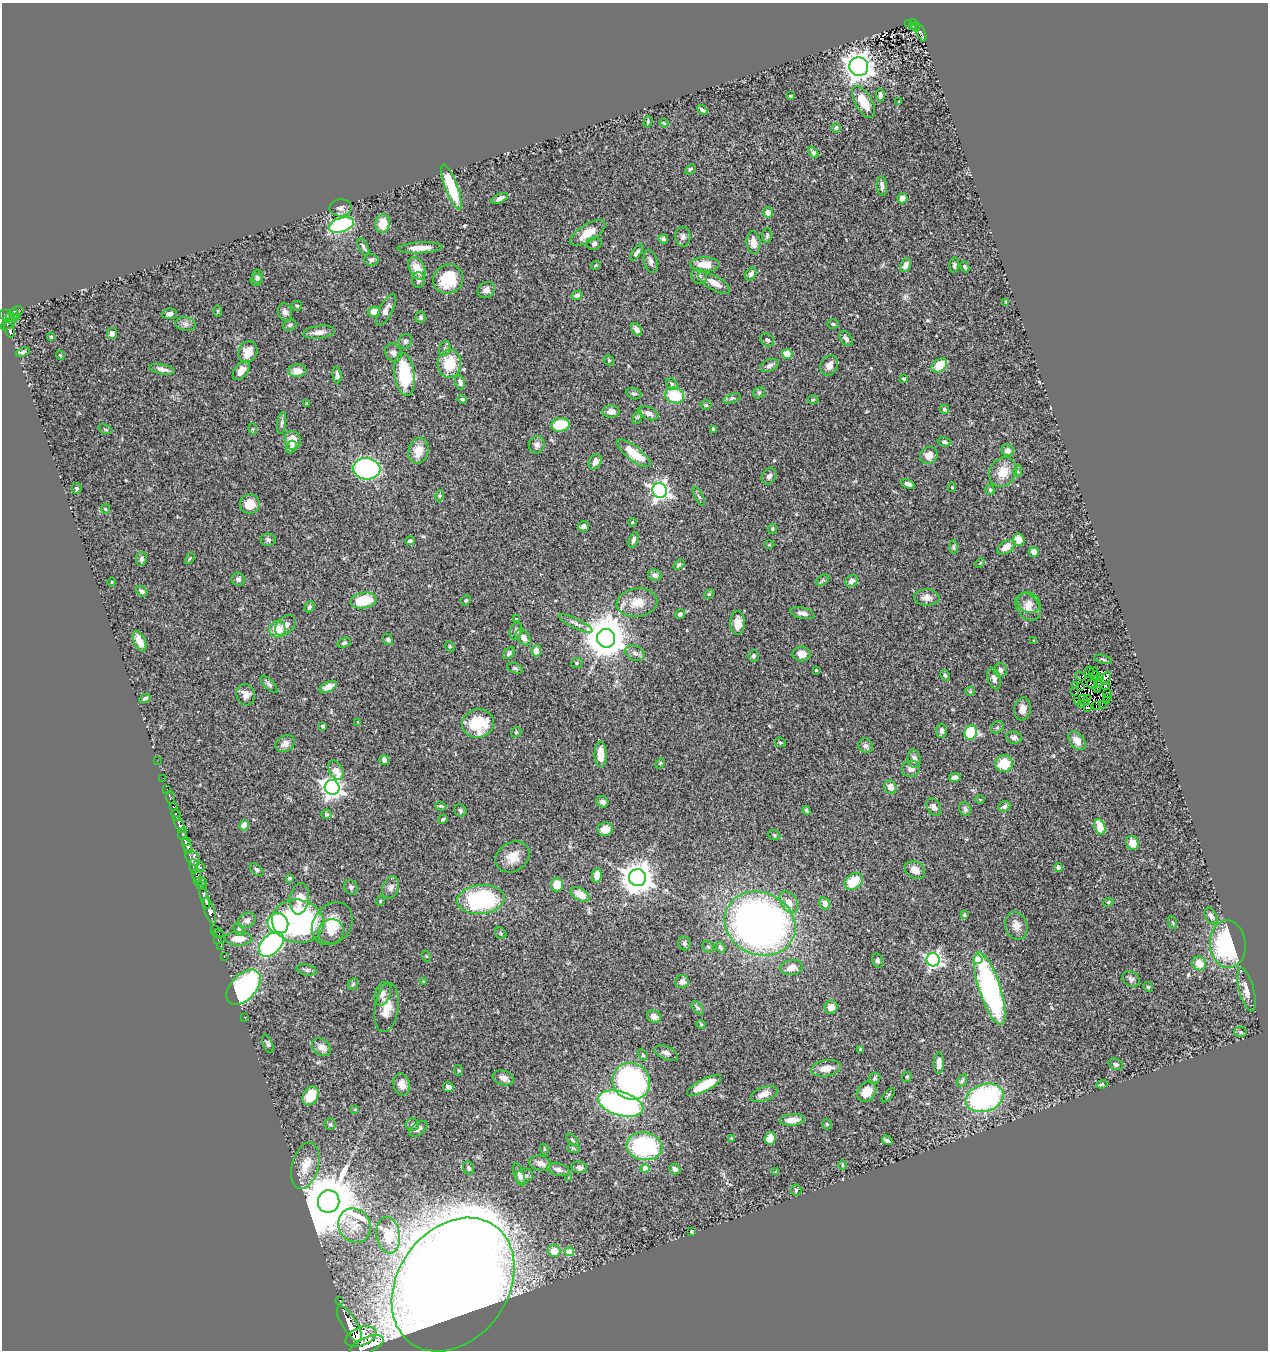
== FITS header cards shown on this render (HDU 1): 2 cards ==
NAXIS1  =                 1266
NAXIS2  =                 1348

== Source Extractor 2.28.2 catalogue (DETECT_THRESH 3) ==
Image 1266 x 1348 px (HDU 1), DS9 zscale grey, 1 PNG px = 1 image px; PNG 1270 x 1352 px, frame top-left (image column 1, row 1348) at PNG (2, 3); each listed source drawn as its Kron ellipse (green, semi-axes under 4 px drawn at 4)
Background 0.96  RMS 0.057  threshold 0.17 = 3 sigma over >= 5 px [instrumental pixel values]
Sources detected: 399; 2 with non-positive FLUX_AUTO (blend fragments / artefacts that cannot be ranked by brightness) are neither listed nor drawn; the other 397 listed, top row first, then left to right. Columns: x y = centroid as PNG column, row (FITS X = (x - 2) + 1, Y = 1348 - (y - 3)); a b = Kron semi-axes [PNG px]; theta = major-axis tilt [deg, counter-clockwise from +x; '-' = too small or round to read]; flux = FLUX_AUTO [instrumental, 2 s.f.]
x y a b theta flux
914 22 4 3 - 33
909 24 3 2 - 8.2
913 26 3 2 - 12
916 26 5 2 - 20
921 33 9 3 -68 120
859 67 9 9 - 4100
880 95 6 4 -87 9.1
790 96 4 3 - 4.3
863 102 18 8 -60 85
899 102 3 2 - 3.4
702 110 6 3 -40 6.5
648 122 6 4 71 4.7
664 123 4 3 - 4
836 128 5 4 - 8.5
813 152 6 4 -50 8.5
690 169 6 4 43 6.5
882 186 10 5 -85 16
451 187 24 6 -69 160
500 198 9 4 26 17
902 198 5 5 - 36
341 208 11 8 4 18
768 213 5 5 - 20
382 223 9 7 84 68
341 225 13 7 17 470
588 233 20 8 33 61
767 235 7 5 88 6.9
683 237 10 7 89 15
663 239 5 4 - 10
594 243 8 6 16 10
753 243 11 7 -82 35
363 247 9 5 -62 9.2
420 248 22 5 3 40
637 252 9 4 54 11
371 260 7 6 - 10
651 261 12 6 -75 15
705 264 14 7 -2 54
596 265 5 3 - 4
905 265 7 5 65 24
954 265 8 5 89 8.9
965 267 6 4 -64 7.5
417 269 12 7 -63 59
751 274 7 5 58 14
257 276 6 5 - 7.9
699 276 8 7 - 11
448 279 15 14 - 140
256 280 6 5 - 7.3
418 280 8 6 -89 9.5
714 283 18 7 -30 40
486 290 9 7 33 17
577 295 6 4 31 11
1006 302 4 2 - 4.2
297 306 5 4 - 4.6
386 310 17 6 61 24
17 311 6 4 10 110
217 311 5 3 - 3.7
285 312 9 7 -73 17
374 312 6 5 - 43
15 314 5 3 - 250
169 314 7 5 5 11
6 315 6 5 - 670
12 317 6 3 -16 410
420 317 6 5 - 8.5
8 324 8 4 39 400
185 324 10 6 -10 15
833 324 6 5 - 5.9
290 325 7 5 16 7.7
636 329 7 4 -56 17
9 330 8 4 -70 200
319 332 16 6 7 27
112 334 6 5 - 17
51 337 4 3 - 4.2
846 339 8 5 -52 11
767 340 7 6 - 8.8
405 341 7 6 - 11
445 349 7 5 70 10
23 352 7 4 21 8.5
248 352 11 9 63 52
393 353 10 7 -58 16
787 354 5 5 - 42
60 355 4 3 - 3.6
609 360 6 4 -48 4.7
449 364 14 12 85 110
769 365 10 6 24 13
829 365 10 8 64 28
939 365 8 6 36 72
162 369 13 5 -11 17
241 370 11 6 52 31
297 371 9 6 3 44
405 374 22 10 -83 240
337 375 8 4 -84 14
904 379 3 3 - 4.9
460 382 7 5 -77 15
672 384 6 5 - 6.7
759 393 6 5 - 6.2
634 394 8 5 -15 9.9
675 395 9 7 -18 130
732 398 9 4 18 8.6
462 399 5 4 - 6
813 400 5 3 - 3.8
307 403 4 4 - 3.9
706 405 5 4 - 6.2
944 409 5 4 - 6.5
611 411 9 6 1 23
648 413 10 6 -24 20
638 417 7 4 71 5.7
282 423 11 4 83 10
560 425 9 7 8 120
106 429 7 3 -21 5.4
253 429 6 3 -73 4.4
713 429 4 3 - 8
292 440 9 8 - 53
945 442 7 4 -12 8.4
537 445 9 7 77 15
291 447 7 5 63 9
1008 450 6 5 - 19
418 451 13 10 76 55
634 453 20 7 -38 86
929 456 9 8 - 36
595 462 8 6 60 26
367 469 13 10 -5 670
1018 471 6 4 74 5.4
1003 472 15 13 60 62
769 476 9 6 55 14
908 484 7 4 -23 10
952 487 5 4 - 4.6
77 488 5 5 - 6.6
990 490 5 4 - 7
660 491 7 7 - 1700
439 496 5 3 - 4.3
699 496 10 3 -61 7.3
250 504 10 10 - 50
105 509 5 4 - 4.2
632 522 4 4 - 4.5
584 526 5 5 - 17
772 529 5 4 - 4.7
268 540 7 6 - 9.4
634 540 8 4 73 13
1019 540 6 5 - 37
410 541 5 4 - 8.3
769 545 5 3 - 3.4
953 547 7 4 -89 6.5
1006 547 9 6 33 32
1034 552 5 5 - 18
190 558 6 3 59 4
141 559 7 5 80 13
980 563 5 3 - 3.3
679 564 6 4 35 6.8
655 575 6 6 - 13
238 579 6 6 - 13
823 580 7 4 34 6.6
851 581 7 5 43 19
112 582 4 3 - 2.6
142 591 6 4 -37 9.9
709 594 5 4 - 4.2
927 597 13 8 -2 25
364 600 13 8 9 110
466 600 5 4 - 6.3
637 602 20 14 8 71
1029 603 12 10 -31 27
309 607 6 4 59 8.4
1028 607 15 11 -52 33
802 613 12 5 -12 18
680 614 5 4 - 8.2
516 619 4 3 - 4.2
575 623 19 5 -26 16
738 623 12 7 -88 37
285 625 12 8 46 24
277 629 8 8 - 63
516 631 9 6 72 9.7
523 637 9 6 -48 22
606 638 9 9 - 12000
388 640 6 5 - 11
140 641 11 5 -65 42
1034 641 4 2 - 2.8
344 643 7 5 24 8.3
450 646 5 4 - 5.3
536 651 5 5 - 32
509 653 7 4 45 9.8
635 653 10 7 -27 15
802 654 9 7 0 26
754 656 6 5 - 9.1
1103 659 9 3 -15 4.9
577 663 6 5 - 6.3
515 668 8 5 -21 7.4
816 670 3 2 - 3
1000 670 7 6 - 17
1089 672 5 2 - 3.4
1093 672 5 2 - 1.6
945 675 6 4 -63 5.2
1095 675 4 2 - 1.7
1081 676 6 2 -32 3.9
1100 677 2 2 - 1.8
994 678 11 6 -71 17
1106 678 7 4 65 12
269 684 11 4 -45 9.3
1092 685 5 2 - 3.3
1105 685 3 3 - 6
1075 686 4 2 - 2.8
1081 686 4 2 - 3.8
1098 686 6 2 70 1.1
328 687 9 5 26 24
1098 690 2 2 - 2.1
970 691 5 4 - 4.6
1075 691 3 2 - 2.6
1107 693 4 2 - 3.8
246 695 11 9 -72 30
145 698 6 4 31 7.3
1108 698 2 2 - 2.2
1088 699 3 2 - 3.1
1084 700 5 2 - 1.5
1106 700 2 2 - 3.1
1077 702 4 2 - 3.4
1082 705 3 2 - 7.3
1102 705 3 2 - 4.1
1096 706 2 2 - 2.3
1088 708 3 3 - 5.4
1023 709 11 8 82 27
358 722 4 3 - 3
478 723 16 14 13 180
322 726 3 3 - 6
997 727 7 5 44 6.9
942 731 7 5 -90 13
516 732 5 4 - 5.3
971 732 7 6 - 170
1014 737 8 6 -9 13
1077 741 11 7 -50 35
780 742 5 4 - 6.4
285 744 10 7 30 24
866 746 8 6 -37 11
601 754 13 6 -89 48
914 759 9 6 -82 17
384 760 5 4 - 11
157 761 2 2 - 11
660 763 5 4 - 4.5
1004 764 9 8 - 82
911 769 9 8 - 19
336 770 10 6 -62 41
955 777 6 4 8 18
163 778 2 2 - 11
332 787 7 7 - 2200
890 787 7 6 - 31
167 789 2 2 - 13
170 797 6 3 -77 48
980 799 4 3 - 3.5
603 802 6 5 - 14
441 806 6 4 -19 5.3
1004 806 6 5 - 13
174 807 3 3 - 230
934 807 9 6 -61 14
965 809 7 6 - 14
460 810 6 5 - 8.1
806 810 5 3 - 7.6
326 814 5 4 - 7.1
176 815 6 3 -72 250
443 819 5 3 - 7.2
179 825 9 3 -62 1700
244 825 5 4 - 34
1100 827 8 5 -72 78
605 829 7 7 - 49
182 834 6 4 76 310
774 835 6 5 - 7.1
186 841 4 4 - 1000
1133 843 7 6 - 41
187 846 8 4 -64 2500
513 857 18 14 32 54
192 858 9 6 -52 1400
194 866 7 4 -87 430
200 867 5 3 - 140
1058 867 4 4 - 18
257 870 8 5 -44 7.1
915 870 10 8 -30 28
597 875 7 5 79 30
197 876 7 4 -72 530
289 878 4 3 - 6.1
637 878 8 8 - 6100
854 881 10 7 39 99
200 882 6 4 1 370
557 885 7 6 - 62
202 886 5 3 - 320
351 887 8 6 -65 12
391 887 11 8 70 17
580 894 10 6 -28 47
205 898 11 4 -73 2000
299 899 16 9 82 55
481 900 24 14 6 450
380 901 5 3 - 3.1
789 902 12 8 -58 34
1108 902 5 4 - 4.6
825 903 6 5 - 22
209 911 14 5 -72 1500
964 915 3 3 - 5.4
1211 916 9 5 -62 12
247 920 9 7 26 17
298 921 26 21 -11 920
1172 922 7 3 -71 4.5
278 924 11 10 - 350
332 924 23 18 51 85
760 924 36 31 -23 2100
1016 926 14 11 -74 31
214 929 3 2 - 22
239 929 7 5 -63 8.2
331 931 13 12 - 34
218 933 6 3 -9 38
501 933 6 5 - 6.6
218 939 2 2 - 25
238 939 14 7 2 47
684 943 7 6 - 9.5
271 944 15 9 45 660
1228 944 24 18 -84 450
220 946 2 2 - 14
708 947 6 5 - 6.1
720 947 6 4 -59 7.9
426 956 6 3 -71 3.5
224 957 3 2 - 5.3
978 959 5 5 - 94
877 960 7 5 -77 7.6
933 960 7 6 - 870
1199 963 7 6 - 55
792 968 11 7 5 34
307 970 10 5 -13 10
1131 979 9 7 -36 12
423 982 3 2 - 2.8
682 982 7 6 - 17
353 984 6 5 - 6.7
244 987 21 12 46 740
1148 987 5 4 - 4.5
990 988 38 10 -72 830
1246 990 22 7 -75 34
383 994 12 7 70 19
831 1007 6 6 - 28
387 1008 25 11 82 59
698 1008 8 4 -48 6.8
244 1017 2 2 - 24
654 1017 7 6 - 23
701 1024 4 4 - 3.9
1241 1032 6 5 - 5.8
268 1044 10 5 -69 8.9
321 1047 10 7 -38 24
860 1049 4 4 - 5.1
666 1053 12 6 -22 17
643 1055 6 4 -59 4.9
939 1063 11 5 89 27
1116 1064 7 5 -21 9.8
826 1068 15 8 10 47
458 1070 5 3 - 3.5
907 1077 5 4 - 5.3
503 1078 11 7 -15 21
875 1078 6 5 - 7.1
962 1080 7 4 62 6.6
631 1081 19 18 - 700
402 1084 11 8 -74 29
1102 1084 6 3 18 5.1
704 1085 19 6 27 110
448 1087 5 5 - 14
867 1092 11 8 56 53
764 1094 14 7 18 32
888 1095 9 3 49 5.3
311 1096 10 7 58 90
985 1098 19 13 17 620
621 1104 23 12 -16 1100
355 1109 4 3 - 3.5
792 1120 13 5 5 31
330 1124 5 5 - 6.8
827 1124 5 4 - 5.3
412 1125 7 6 - 9.2
418 1129 10 6 36 15
731 1138 4 3 - 2.7
770 1138 6 5 - 39
572 1140 8 3 -45 4.9
887 1140 6 3 -32 7.8
644 1146 18 14 -9 430
573 1148 6 4 -18 5.2
544 1149 5 3 - 3.7
541 1163 11 7 -13 22
842 1165 4 3 - 3.5
305 1166 24 13 75 69
579 1167 8 5 -12 11
469 1168 6 5 - 7.5
645 1168 4 4 - 52
558 1169 11 6 -16 14
675 1169 5 5 - 13
776 1172 4 3 - 5.6
519 1175 12 5 -71 15
524 1176 9 7 22 15
569 1178 4 4 - 4.7
796 1190 5 5 - 5.9
329 1201 11 10 - 32000
355 1226 18 15 -57 66
692 1231 4 3 - 3
388 1235 18 11 -82 110
554 1251 6 6 - 53
569 1252 4 4 - 85
453 1285 72 55 54 19000
339 1300 3 2 - 9.1
350 1324 21 7 -58 4400
361 1337 16 9 21 5700
367 1345 18 8 24 1800
At the frame edge (FLAGS 8, measured only in part): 1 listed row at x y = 367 1345
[2 non-positive-flux detections neither listed nor drawn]